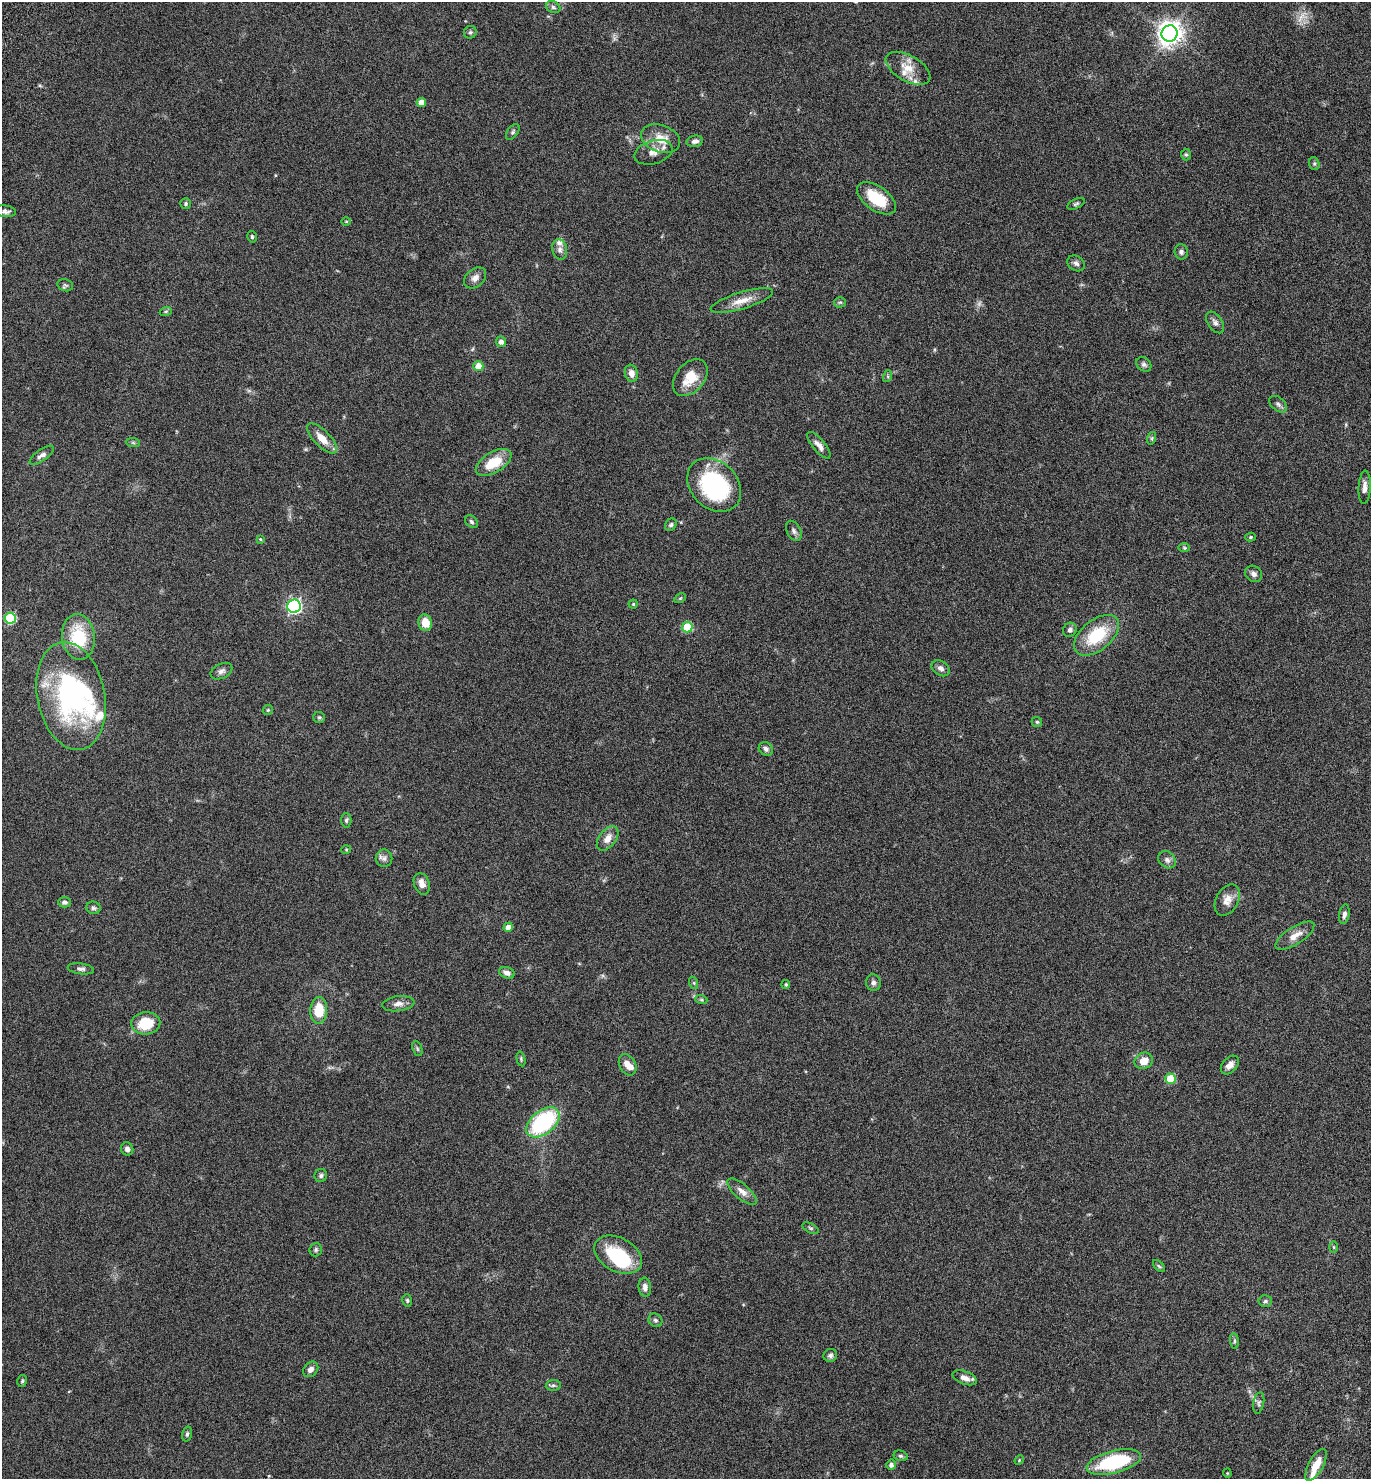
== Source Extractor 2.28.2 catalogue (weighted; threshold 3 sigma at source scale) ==
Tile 6 of 4 x 4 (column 2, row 2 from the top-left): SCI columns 1637-3005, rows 3038-4514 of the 6147 x 6073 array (HDU 1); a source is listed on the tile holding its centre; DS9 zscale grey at full resolution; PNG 1373 x 1481 px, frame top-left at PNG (2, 2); each listed source drawn as its Kron ellipse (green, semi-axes under 4 px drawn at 4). Nothing masked; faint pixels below the display range render black.
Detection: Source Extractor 2.28.2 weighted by HDU 2 'WHT'; one run over the whole footprint, this tile lists its part. Background 0.0751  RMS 0.0039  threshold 0.0159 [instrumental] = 3 sigma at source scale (4.09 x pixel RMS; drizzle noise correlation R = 1.36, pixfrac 0.8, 0.05/0.05 arcsec/px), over >= 5 px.
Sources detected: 130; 2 too faint to see at this stretch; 3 inside a brighter object's white glare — neither listed nor drawn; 7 inside a brighter listed object's ellipse — not listed separately; the other 118 listed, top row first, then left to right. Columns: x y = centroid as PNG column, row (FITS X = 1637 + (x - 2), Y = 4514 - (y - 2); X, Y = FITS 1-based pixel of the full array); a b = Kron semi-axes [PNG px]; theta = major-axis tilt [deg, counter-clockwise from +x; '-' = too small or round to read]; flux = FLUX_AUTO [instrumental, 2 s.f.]
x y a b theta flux
553 7 7 5 -28 0.78
470 32 6 6 - 0.71
1170 33 8 8 - 320
908 68 24 13 -30 5.4
421 102 4 4 - 3.2
513 132 9 5 54 0.66
661 139 20 13 -21 6.4
695 141 8 5 11 1.3
653 152 19 11 17 3.4
1186 155 6 5 - 0.57
1314 164 6 5 - 0.62
877 198 22 12 -36 11
186 204 5 5 - 0.61
1076 204 9 5 25 0.68
5 211 10 6 -5 1.2
346 221 5 3 - 0.32
252 237 6 4 -76 0.58
560 249 10 7 -78 1.6
1181 252 8 6 -81 1.1
1076 263 9 7 -33 1.1
475 278 12 9 41 2
65 285 8 6 -14 0.68
742 301 32 8 17 4.6
840 302 6 5 - 0.54
166 311 6 4 19 0.45
1215 322 12 7 -55 1.4
501 342 5 5 - 1.6
1144 364 8 6 -40 0.9
478 366 5 5 - 5
631 373 8 6 -73 2.1
888 376 6 4 73 0.48
690 378 21 14 50 7.6
1278 404 10 6 -40 1.1
322 438 19 8 -46 4.2
1152 438 6 4 72 0.48
133 443 7 4 -2 0.61
819 445 16 6 -50 2
42 455 14 5 35 1.4
494 462 20 10 31 9.3
714 485 30 23 -45 40
1365 487 16 6 87 2
471 522 7 5 -47 0.76
671 525 6 5 - 0.69
794 531 11 6 -62 1.2
1251 537 5 4 - 0.57
260 539 4 4 - 0.38
1184 548 6 4 -2 0.45
1254 574 9 7 -35 1.3
680 598 6 4 30 0.45
633 604 4 4 - 0.43
294 606 7 6 - 75
10 618 5 5 - 21
425 623 8 7 - 4.9
687 627 5 5 - 16
1070 630 7 6 - 0.99
1097 635 26 15 39 15
78 637 23 16 -83 16
941 668 10 7 -34 1.5
221 671 11 7 25 1.3
71 696 55 34 -79 61
268 710 5 4 - 0.45
319 717 6 5 - 0.52
1037 722 5 5 - 0.53
766 749 7 6 - 1.1
346 820 7 5 88 0.72
608 838 14 8 53 2.9
346 850 5 3 - 0.3
384 858 9 8 - 1.4
1167 860 10 7 -44 1.4
422 884 11 7 -71 2.5
1227 900 16 11 62 3.3
64 902 6 5 - 1
93 908 7 6 - 0.77
1344 914 10 5 79 1.3
508 927 5 4 - 2.5
1295 936 22 8 32 3.6
81 969 13 5 -8 1.1
507 973 8 5 -18 1.6
873 982 8 7 - 1.1
694 983 6 4 -72 0.44
786 984 4 4 - 0.65
701 999 6 4 -19 0.48
398 1004 16 7 8 2
319 1010 13 8 88 8.8
146 1023 14 11 4 11
417 1049 8 4 -71 0.61
521 1059 7 4 -77 0.51
1144 1061 9 8 - 3.6
628 1065 11 8 -62 2.7
1230 1065 11 7 48 2.1
1171 1079 5 5 - 12
543 1122 19 11 39 36
127 1149 7 6 - 1.2
321 1176 7 6 - 0.77
742 1192 18 7 -41 2.3
810 1228 9 4 -26 0.64
1334 1247 6 4 -89 0.32
316 1250 7 6 - 0.71
618 1255 25 16 -28 20
1159 1266 7 4 -44 0.56
645 1287 9 6 -85 1.6
407 1300 6 4 -75 0.54
1265 1301 7 5 4 0.73
655 1320 7 6 - 0.89
1234 1341 8 4 -83 0.58
830 1355 7 6 - 1
311 1369 8 6 46 1.6
965 1378 13 6 -21 2.2
22 1381 6 4 76 0.49
553 1385 7 5 7 0.68
1259 1403 11 5 79 0.91
187 1434 7 4 75 0.64
901 1456 7 5 -15 0.61
1019 1460 5 4 - 0.34
1114 1462 28 11 14 29
891 1465 5 5 - 1.2
1316 1465 18 7 61 5.8
1227 1473 4 4 - 0.33